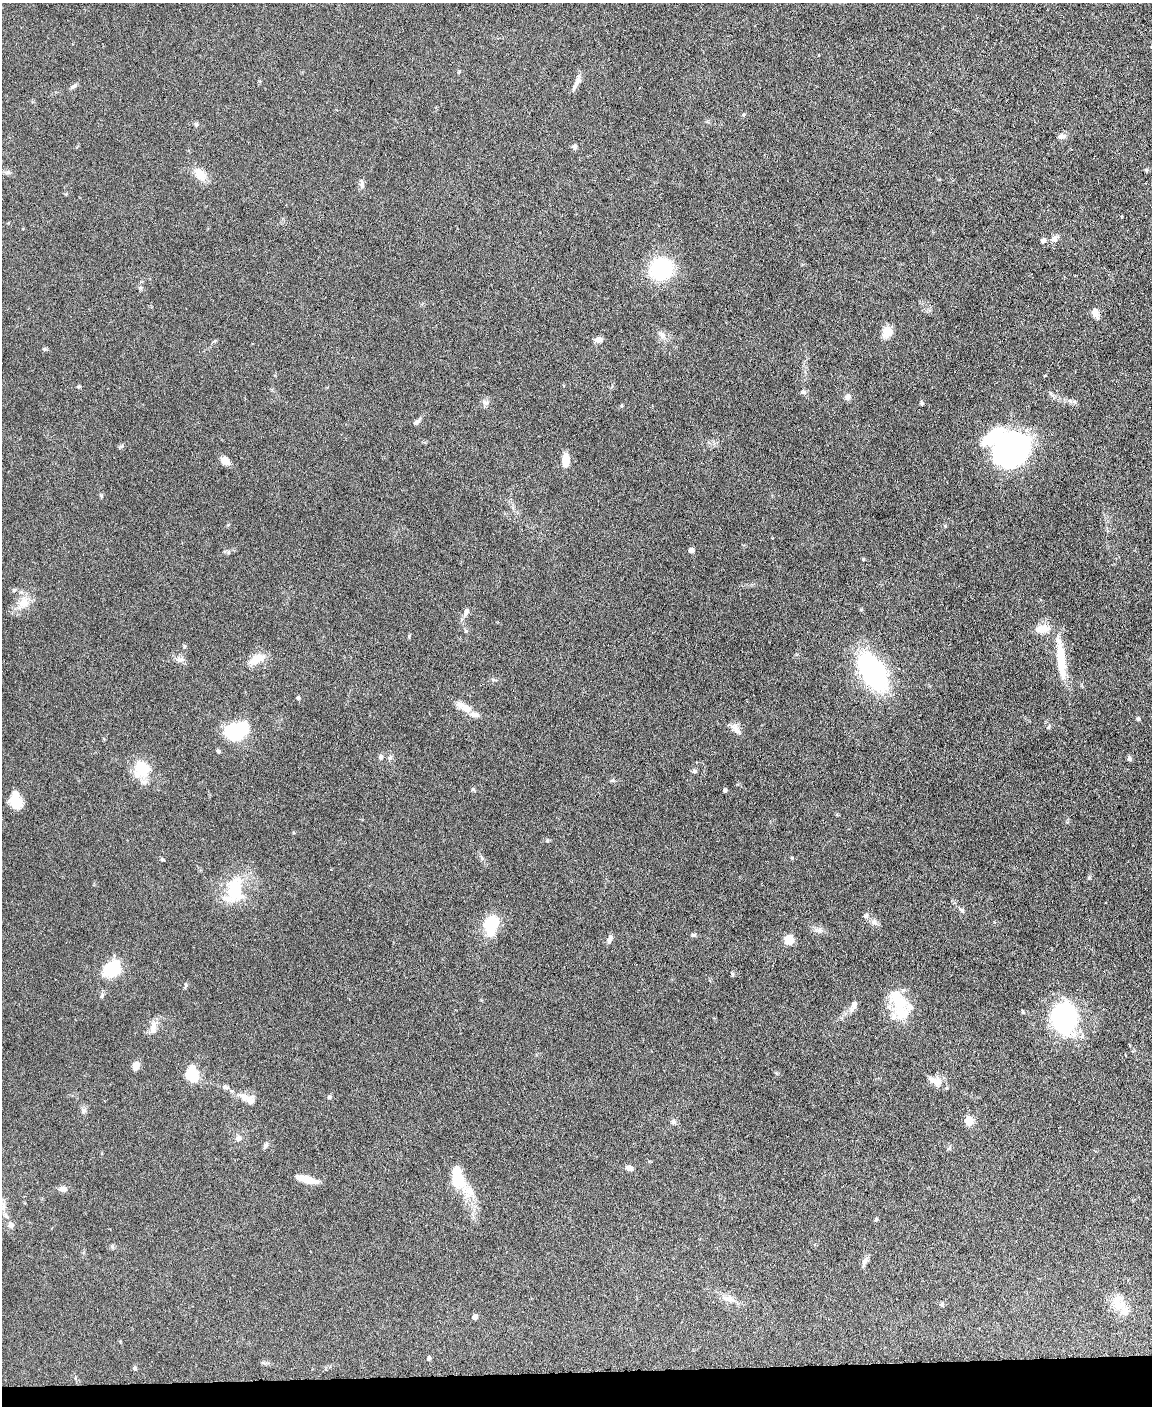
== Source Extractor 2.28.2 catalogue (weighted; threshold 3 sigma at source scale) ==
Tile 10 of 4 x 3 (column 2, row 3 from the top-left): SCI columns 1154-2303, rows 241-1644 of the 4605 x 4580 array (HDU 1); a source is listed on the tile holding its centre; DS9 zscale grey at full resolution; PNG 1154 x 1408 px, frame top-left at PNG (2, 3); no overlay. Shown black and unused: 2% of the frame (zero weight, under 3 of 6 exposures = <1% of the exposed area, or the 3 px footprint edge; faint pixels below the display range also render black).
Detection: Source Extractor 2.28.2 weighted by HDU 2 'WHT'; one run over the whole footprint, this tile lists its part. Background 0.0896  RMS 0.0041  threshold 0.017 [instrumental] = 3 sigma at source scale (4.09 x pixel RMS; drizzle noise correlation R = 1.36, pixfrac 0.8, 0.05/0.05 arcsec/px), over >= 5 px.
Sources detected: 111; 2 inside a brighter object's white glare — not listed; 7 inside a brighter listed object's ellipse — not listed separately; the other 102 listed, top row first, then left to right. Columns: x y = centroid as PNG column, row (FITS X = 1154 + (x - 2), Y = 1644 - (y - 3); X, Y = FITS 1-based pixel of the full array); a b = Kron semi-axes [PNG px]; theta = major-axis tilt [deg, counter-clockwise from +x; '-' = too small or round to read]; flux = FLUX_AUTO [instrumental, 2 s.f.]
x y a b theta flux
577 80 17 7 65 2.3
74 86 8 5 19 0.94
196 124 6 5 - 0.59
1063 136 9 8 - 1.6
574 147 7 6 - 0.96
1146 170 5 4 - 0.58
8 172 7 4 71 0.63
200 174 18 11 -51 5.3
362 184 14 5 -83 1.3
66 194 4 4 - 0.36
1054 238 10 8 42 1.7
1043 240 5 5 - 1.3
661 269 17 16 - 39
1095 313 10 7 -72 2.3
887 332 13 10 55 4
662 335 11 6 83 1.6
599 340 8 7 - 1.9
45 349 6 5 - 0.52
1045 375 4 2 - 0.27
79 387 6 4 1 0.46
804 392 7 5 -20 0.82
1051 394 8 4 -54 0.79
848 397 9 7 55 1.4
486 402 10 7 -14 1.5
921 403 5 4 - 0.55
417 422 13 5 42 1.1
1027 430 6 6 - 1.2
1007 452 30 22 4 97
565 460 16 8 88 5
225 461 9 7 -42 3.3
101 495 6 4 -19 0.46
691 550 5 4 - 2
229 552 6 4 -90 0.55
863 559 4 3 - 0.38
14 590 6 4 45 0.53
23 603 19 13 46 5.8
466 612 11 6 69 1.6
1043 629 18 10 10 5
466 631 5 5 - 0.55
185 646 5 5 - 0.5
257 659 20 11 24 5.6
180 660 12 7 -16 1.8
1061 660 47 9 -85 13
872 672 30 15 -58 87
493 680 7 5 -8 0.71
298 698 5 4 - 0.77
464 707 26 9 -29 4.3
1138 719 5 4 - 0.83
1049 727 7 3 81 0.52
735 729 21 7 -46 2.5
237 730 19 13 17 32
218 751 5 5 - 0.57
381 757 7 5 -88 1.2
1129 758 7 5 -81 0.77
142 769 21 19 86 11
694 771 6 5 - 0.85
473 789 5 5 - 0.55
725 791 5 4 - 0.6
16 800 18 11 -74 7.7
792 858 4 3 - 0.39
162 860 5 4 - 0.42
234 890 37 22 75 18
962 910 8 5 -44 0.92
866 916 6 5 - 1.2
874 922 10 7 -26 1.5
491 925 21 12 80 15
820 930 7 4 90 0.86
694 935 7 5 14 0.67
610 939 10 5 74 1.6
789 940 8 7 - 8.5
112 969 16 12 40 18
732 974 8 3 86 0.5
185 986 9 3 81 0.54
899 1002 31 19 -48 15
854 1005 13 7 65 2.2
1023 1012 5 4 - 0.57
1063 1018 36 31 -82 39
153 1028 19 9 84 3
136 1066 8 6 66 3.2
192 1075 20 14 -78 8.4
935 1081 20 11 -25 3.9
329 1097 6 4 16 0.61
249 1100 15 13 -12 3.3
83 1110 8 7 - 1.1
969 1120 5 5 - 14
673 1122 7 7 - 1
238 1138 8 7 - 1.5
266 1145 9 5 62 1
629 1168 9 6 -13 1.7
457 1176 31 13 -79 13
306 1179 23 7 -16 5.9
63 1189 10 7 -2 1.5
4 1206 13 6 -83 2
876 1219 5 4 - 0.68
11 1225 8 7 - 1.5
864 1261 16 5 67 1.6
728 1299 19 9 -11 3.4
1118 1302 22 16 86 6.5
942 1304 6 6 - 0.76
475 1317 5 4 - 1.7
429 1358 5 4 - 0.76
135 1368 6 5 - 0.77
Unlisted compact peaks at least as high as the median listed source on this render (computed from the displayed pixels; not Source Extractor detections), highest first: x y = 482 858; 547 841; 102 995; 224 1087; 613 780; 409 636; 122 446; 140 288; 112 1246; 945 526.